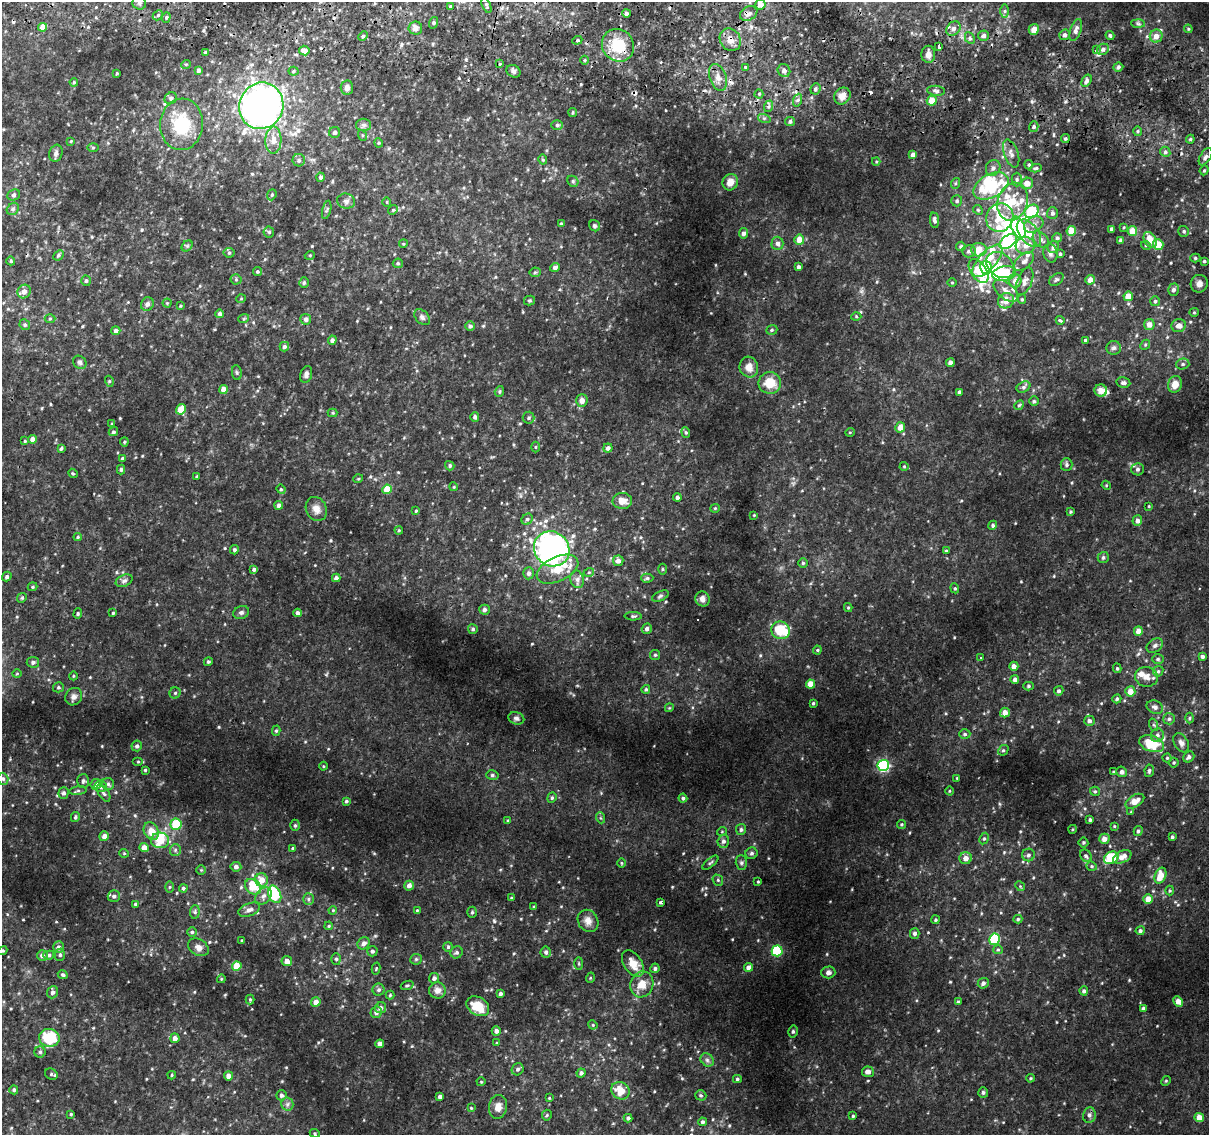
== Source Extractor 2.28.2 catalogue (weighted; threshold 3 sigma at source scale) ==
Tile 11 of 4 x 4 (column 3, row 3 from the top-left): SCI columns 2417-3623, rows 1396-2528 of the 4843 x 5116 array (HDU 1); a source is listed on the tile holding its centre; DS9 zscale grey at full resolution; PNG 1211 x 1137 px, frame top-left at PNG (2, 2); each listed source drawn as its Kron ellipse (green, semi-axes under 4 px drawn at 4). Shown black and unused: <1% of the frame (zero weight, under 2 of 3 exposures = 2% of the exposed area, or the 3 px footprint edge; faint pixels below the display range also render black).
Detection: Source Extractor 2.28.2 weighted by HDU 2 'WHT'; one run over the whole footprint, this tile lists its part. Background 0.0382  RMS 0.0061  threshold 0.0272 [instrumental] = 3 sigma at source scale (4.5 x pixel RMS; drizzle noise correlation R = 1.50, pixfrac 1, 0.0396/0.0396 arcsec/px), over >= 5 px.
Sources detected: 543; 5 inside a brighter object's white glare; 7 cosmic-ray / hot-pixel residue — neither listed nor drawn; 19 inside a brighter listed object's ellipse — not listed separately; of the other 512, all 500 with FLUX_AUTO >= 0.468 (the completeness limit of this list) listed and drawn (12 fainter detections not listed), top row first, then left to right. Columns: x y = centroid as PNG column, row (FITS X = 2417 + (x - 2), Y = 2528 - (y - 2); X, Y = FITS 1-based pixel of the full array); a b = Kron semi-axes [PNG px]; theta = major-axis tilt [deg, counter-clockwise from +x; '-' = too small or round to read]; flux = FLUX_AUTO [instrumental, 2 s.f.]
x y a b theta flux
139 3 7 6 - 2
760 4 5 5 - 5.6
486 5 8 3 -68 0.97
451 6 4 3 - 0.85
1005 11 6 4 -90 1.1
626 13 4 4 - 1.9
749 13 9 6 31 2.6
158 15 6 4 46 1.1
166 17 5 4 - 0.92
433 23 6 4 72 0.81
1138 24 7 4 -2 0.92
43 27 4 4 - 4.2
415 28 7 6 - 2.7
953 29 8 6 47 2.7
1034 29 5 5 - 3.8
1188 29 4 4 - 0.67
1076 30 11 5 71 2.6
1065 35 5 5 - 1.7
1110 35 4 4 - 0.95
363 36 5 4 - 0.85
983 36 5 5 - 2.2
1156 36 6 6 - 4
970 38 6 4 -62 1.2
577 40 5 4 - 0.87
730 40 12 10 -54 5.6
618 45 17 15 -48 20
939 46 4 3 - 5.5
1103 49 6 5 - 2
304 50 5 5 - 4.7
1096 50 4 3 - 12
205 52 3 2 - 0.59
928 54 8 7 - 3.7
584 60 4 3 - 0.59
186 64 5 3 - 0.49
500 64 3 3 - 1.1
745 67 4 3 - 0.86
1118 67 5 4 - 1.2
198 70 4 3 - 1.3
294 71 5 4 - 0.71
513 71 7 6 - 1.6
784 71 7 6 - 2.9
117 73 3 2 - 0.57
718 77 14 8 -71 4.6
1086 81 6 4 59 1.7
74 82 4 4 - 0.61
347 88 7 6 - 2.6
815 89 6 5 - 1.6
936 91 9 5 -7 1.5
759 94 4 4 - 0.75
842 96 9 7 49 4.4
171 98 6 5 - 1.6
798 100 6 4 70 1.3
932 101 5 5 - 8.8
261 106 23 22 - 290
769 106 6 4 71 1.2
573 112 4 3 - 0.64
764 118 6 4 -17 1
790 121 5 4 - 1.5
181 124 26 21 85 30
364 125 7 6 - 1.7
557 125 6 5 - 1.1
1034 127 5 4 - 1.2
1138 131 5 3 - 0.71
335 132 5 5 - 1.6
362 135 5 3 - 0.67
1065 138 4 3 - 0.87
1190 139 4 4 - 0.82
273 140 13 8 88 5
71 141 4 3 - 0.48
379 143 4 4 - 0.65
93 148 6 4 1 0.68
1165 152 5 4 - 1.2
56 153 8 6 74 1.6
1011 153 15 7 -70 2.9
913 155 4 4 - 3.1
1205 157 9 5 58 1.9
299 160 6 6 - 1.4
543 160 5 4 - 0.71
876 161 4 4 - 0.62
1029 165 4 4 - 0.84
993 168 8 7 - 2.2
1036 168 6 4 10 1
1204 170 5 4 - 0.74
321 177 4 4 - 1.5
1017 180 7 5 90 1.1
573 181 6 5 - 0.9
730 182 8 7 - 4.6
956 183 5 3 - 0.62
1027 183 6 5 - 4.7
991 186 19 11 28 32
14 195 7 5 22 1.1
272 195 6 4 69 0.91
346 201 9 7 -13 2.2
957 201 5 5 - 0.99
387 202 5 3 - 0.47
1013 202 19 15 73 16
13 209 7 5 47 1.3
327 210 9 3 76 1.1
393 210 5 4 - 0.76
978 210 5 4 - 0.73
1032 211 7 6 - 26
1052 213 6 5 - 1.5
1000 218 14 13 - 12
934 220 8 4 -84 1.5
561 224 4 3 - 1
1034 225 10 7 30 3.3
595 226 6 5 - 0.98
1124 227 4 3 - 0.47
1018 228 11 6 -69 64
1112 229 3 3 - 1.5
1071 231 5 5 - 10
1132 231 5 4 - 8.2
1184 231 5 5 - 1.1
269 232 5 5 - 0.91
743 233 5 4 - 1.8
1029 233 16 9 -53 9
1057 238 5 4 - 1.3
799 240 5 5 - 7.5
1041 240 9 6 -44 2.3
1121 240 4 3 - 1.9
1150 240 8 6 -63 7.8
1008 241 10 6 37 36
777 243 6 6 - 2.3
403 244 4 3 - 0.54
1158 244 5 5 - 8.3
187 246 6 5 - 0.91
961 246 5 4 - 1.3
1025 246 9 8 - 4.7
1146 246 5 3 - 0.51
1053 247 6 5 - 2.5
979 250 8 6 -2 9.3
969 251 7 6 - 2
229 253 5 5 - 0.94
1050 253 9 7 -78 2.1
1060 254 4 4 - 0.71
58 255 6 4 43 1.1
310 255 5 3 - 0.48
1195 258 5 4 - 0.88
11 261 4 4 - 0.91
987 261 20 9 49 12
1024 261 12 7 42 3.1
1204 261 4 3 - 0.75
398 263 5 5 - 0.73
1000 265 15 11 -39 8.2
555 267 5 4 - 1.8
798 267 3 3 - 1.5
986 268 6 6 - 28
979 271 13 8 -57 14
257 272 4 4 - 0.77
535 272 5 5 - 0.86
1004 274 12 7 10 26
236 279 5 5 - 0.78
1056 279 8 5 37 1.2
1090 280 5 4 - 3.8
86 281 5 4 - 0.96
1015 281 7 6 - 3.8
1025 281 14 7 67 3.4
952 282 5 3 - 0.5
304 283 5 4 - 1.1
1199 284 9 8 - 3.2
1173 290 6 5 - 1.9
24 291 7 6 - 3.1
1006 291 14 8 -40 4.4
1128 296 5 4 - 7.2
241 299 5 3 - 0.5
1022 299 4 4 - 0.77
529 300 5 5 - 0.87
1006 301 8 7 - 6.5
1155 301 5 5 - 1.1
167 303 4 4 - 0.54
147 304 7 6 - 1.8
180 306 3 3 - 0.55
1194 312 5 4 - 0.65
220 314 4 4 - 1.7
856 316 5 3 - 0.6
422 317 9 6 -46 1.9
244 318 5 3 - 0.6
50 319 5 3 - 0.64
306 319 5 5 - 2.2
1060 320 4 3 - 1.1
1149 324 5 5 - 4.3
25 325 5 5 - 1.1
470 326 5 4 - 1.6
1179 326 7 6 - 3.9
772 330 6 4 21 0.95
116 331 4 4 - 2
332 340 4 4 - 2.1
1085 340 3 3 - 0.72
1145 345 5 4 - 0.86
284 347 5 4 - 1.7
1114 348 7 7 - 1.8
80 362 7 6 - 1.4
950 363 4 4 - 2.9
1183 364 7 5 15 1.3
749 367 10 9 - 4.9
237 373 7 5 -82 0.97
306 375 9 5 75 2
109 381 5 3 - 0.65
770 383 11 11 - 11
1123 383 7 5 -11 1.3
1175 384 8 7 - 5.5
1023 387 7 5 28 1.4
223 389 4 4 - 5.2
499 391 5 4 - 0.8
1101 391 6 6 - 4.6
959 392 4 3 - 1.5
582 401 6 6 - 3.1
1034 401 5 5 - 0.86
1019 405 5 4 - 0.78
181 409 5 4 - 7.6
333 413 5 4 - 0.72
475 417 5 4 - 1.6
529 418 6 6 - 1.2
112 424 3 3 - 0.68
900 427 5 4 - 5.6
113 432 5 4 - 1
686 432 5 4 - 0.79
850 432 5 3 - 0.47
33 439 4 4 - 3.3
25 441 4 3 - 0.58
124 442 4 4 - 0.72
535 447 5 3 - 0.59
608 448 4 4 - 2.1
61 449 4 3 - 0.93
122 459 4 3 - 0.91
1067 465 6 6 - 1.2
450 466 5 4 - 0.96
904 466 4 4 - 0.6
121 469 5 4 - 1.2
1138 469 6 6 - 1.7
73 473 5 4 - 0.69
197 476 3 2 - 0.64
358 479 5 3 - 0.48
1106 485 5 4 - 0.56
454 487 4 3 - 0.52
281 489 5 4 - 0.76
387 489 4 4 - 10
677 497 4 4 - 1.7
622 501 10 8 3 6
279 505 4 4 - 2.1
1149 506 4 3 - 0.47
715 508 5 4 - 0.65
316 509 12 10 -64 4.2
416 511 4 3 - 0.57
1071 512 4 3 - 0.69
754 515 4 3 - 0.49
527 519 6 5 - 1.1
1137 521 5 5 - 2.7
993 525 5 4 - 1.1
399 530 4 4 - 0.58
78 537 4 4 - 0.68
552 549 18 17 - 200
234 550 4 4 - 1.3
946 551 4 4 - 0.81
1103 557 5 5 - 1.2
618 561 5 5 - 2.7
803 563 4 4 - 0.7
254 569 4 4 - 1.4
558 569 22 12 25 12
662 569 5 3 - 0.69
589 572 5 3 - 0.67
529 573 6 5 - 1.9
7 577 5 4 - 1.5
336 578 4 4 - 1.9
647 578 6 4 1 1.3
577 579 9 6 -76 2.2
124 581 9 5 23 1.7
33 587 5 4 - 0.77
955 588 5 4 - 0.86
660 596 9 4 25 1.2
22 598 5 4 - 0.73
702 599 8 7 - 2.5
848 607 4 4 - 0.64
484 610 5 5 - 1.8
241 612 8 6 20 1.6
113 613 3 3 - 0.69
297 613 4 3 - 1.8
78 614 5 4 - 0.78
633 616 8 4 -2 1
473 629 5 5 - 1.1
647 629 5 5 - 1.8
781 630 9 8 - 20
1138 631 4 4 - 4.6
1155 645 9 6 34 1.7
817 650 4 4 - 0.75
655 655 5 5 - 0.86
1202 656 4 4 - 1.7
981 658 3 3 - 1.1
1158 659 6 5 - 1.1
33 662 6 5 - 1.5
208 662 4 4 - 0.91
1014 666 4 4 - 3
1117 668 5 4 - 0.95
1158 671 5 4 - 0.92
17 674 5 3 - 0.51
73 676 4 3 - 0.49
1146 677 11 10 - 4.4
1015 679 4 4 - 2.3
810 684 4 4 - 8.1
1028 686 5 4 - 0.95
58 687 5 5 - 0.99
646 689 4 4 - 1
1059 691 5 4 - 1.5
1130 691 5 5 - 5.5
175 693 5 5 - 0.9
74 697 9 8 - 2.5
1117 699 4 4 - 1
813 703 4 3 - 0.8
1155 707 8 6 -24 2.1
669 708 4 3 - 0.5
1005 713 5 4 - 4.8
516 718 8 6 -17 1.5
1190 718 5 3 - 0.79
1169 719 6 5 - 1.5
1089 721 5 5 - 2
1154 725 6 4 -70 1
276 731 5 4 - 0.93
965 734 6 4 0 1.2
1157 735 7 6 - 2.1
1181 743 10 7 -59 2.4
1152 744 13 8 -19 20
137 746 5 5 - 1.5
1003 750 5 5 - 0.93
1189 757 6 5 - 1.8
1167 758 4 4 - 0.78
138 762 5 3 - 0.64
1174 763 5 5 - 0.88
883 765 6 5 - 84
324 766 4 3 - 0.51
145 770 3 3 - 0.66
1149 771 6 5 - 1.1
1113 772 3 3 - 0.52
1122 772 5 5 - 2.3
492 775 6 5 - 1.2
957 778 4 3 - 0.48
3 779 6 5 - 1.3
83 781 7 6 - 1.3
96 784 5 5 - 3
108 784 6 6 - 1.3
101 786 6 6 - 2.5
78 791 9 4 8 1.2
949 791 4 3 - 0.49
1095 791 5 4 - 0.91
64 793 5 5 - 1.5
104 793 10 5 -58 1.6
552 798 5 4 - 0.91
683 798 4 4 - 1
346 801 3 3 - 1
1135 801 10 6 32 6.1
1131 812 4 4 - 0.48
75 817 5 4 - 1
601 818 5 3 - 0.68
1090 820 3 3 - 1.1
508 821 4 3 - 0.76
176 824 6 5 - 15
902 824 4 4 - 0.71
295 825 5 4 - 0.96
1114 826 4 3 - 0.57
1073 829 4 3 - 0.51
741 830 5 5 - 1.4
151 831 9 7 -60 7.2
722 831 5 3 - 0.5
1138 831 5 4 - 1.2
104 836 5 4 - 3.4
1172 837 4 4 - 0.89
984 839 6 4 62 0.95
1104 839 5 5 - 4.4
160 840 9 8 - 7.3
723 841 6 5 - 1.9
1083 842 5 5 - 0.95
144 847 4 4 - 4.6
293 848 4 3 - 1.1
175 850 6 5 - 1.2
124 853 5 4 - 0.65
751 853 6 6 - 1.5
1028 855 6 6 - 1.5
1086 856 7 5 -53 1.3
1122 857 10 6 26 4.4
966 858 6 6 - 4.1
1111 858 7 6 - 19
621 863 5 3 - 0.54
710 863 9 4 40 1.1
741 863 7 5 -88 1.3
1092 866 5 4 - 0.87
236 867 5 4 - 2.2
201 870 4 4 - 0.65
1160 876 8 5 69 9.2
262 880 6 6 - 6.6
718 880 6 5 - 1
758 882 4 3 - 0.63
409 886 5 4 - 2.8
1020 886 5 4 - 0.7
170 887 6 4 88 0.68
253 887 9 7 -40 15
183 888 4 4 - 0.98
1170 890 5 4 - 0.71
275 894 9 6 -66 25
114 896 6 5 - 1.9
263 896 9 7 49 2.7
511 898 3 3 - 0.74
308 899 6 5 - 1.1
1148 899 5 4 - 5.4
661 902 3 3 - 1.7
135 904 4 4 - 0.65
534 907 4 3 - 0.62
249 910 11 6 21 3.2
333 910 4 3 - 0.49
417 910 4 3 - 0.58
195 912 7 5 84 1.1
472 912 5 4 - 0.92
1018 919 4 4 - 0.93
935 920 4 4 - 0.76
588 921 11 10 - 3.9
329 926 4 3 - 0.72
1140 931 4 4 - 1.4
192 932 5 5 - 0.86
915 933 5 5 - 1.7
995 939 6 5 - 33
242 940 3 3 - 0.49
364 943 6 5 - 2.3
59 947 6 5 - 2.1
198 947 11 8 -32 3.1
448 947 5 5 - 0.9
998 950 5 4 - 0.81
2 951 5 4 - 1
372 951 5 5 - 1.5
777 951 5 5 - 34
457 952 6 6 - 1.4
546 952 5 5 - 1.4
42 955 5 5 - 2.2
49 955 5 4 - 1.1
60 955 6 5 - 1.1
336 959 6 5 - 1
416 959 5 5 - 0.94
287 961 5 5 - 3.6
579 964 6 3 90 0.66
633 964 15 9 -57 9
237 966 5 4 - 10
748 967 4 4 - 2.6
655 968 5 4 - 1.2
376 969 6 3 76 0.59
828 972 7 6 - 2
63 975 5 4 - 1.1
434 978 5 5 - 2
590 978 5 3 - 0.54
221 979 4 3 - 0.55
983 983 6 5 - 1.7
642 984 13 11 71 8.5
407 985 6 4 19 0.87
379 990 6 6 - 1.4
437 990 8 8 - 3.7
1084 991 4 4 - 1.2
52 992 6 5 - 1.8
500 994 4 3 - 1.7
390 995 4 4 - 0.68
250 999 5 4 - 0.81
958 1001 4 3 - 0.64
1178 1001 5 4 - 4.1
316 1002 5 4 - 4.4
478 1006 12 9 -30 14
381 1008 6 5 - 2.3
1143 1009 4 4 - 1.8
376 1012 6 5 - 1.9
593 1025 5 4 - 0.58
496 1031 4 4 - 2.3
793 1031 6 4 76 1.1
49 1038 10 9 - 24
175 1038 5 4 - 3
497 1043 4 4 - 0.55
380 1044 4 4 - 3.6
40 1052 5 5 - 1.2
707 1060 7 6 - 1.5
518 1069 6 5 - 1.7
868 1072 6 5 - 2.6
581 1073 5 4 - 1.8
51 1074 6 5 - 1.1
172 1075 4 4 - 0.62
228 1076 4 4 - 3.8
1030 1078 4 3 - 0.62
737 1079 4 4 - 0.99
1166 1081 5 4 - 0.72
481 1082 4 4 - 0.56
14 1090 5 4 - 1
620 1091 9 8 - 9.2
983 1092 5 5 - 1.3
281 1095 5 5 - 1.6
701 1095 6 5 - 0.99
440 1096 4 3 - 1.8
549 1098 4 4 - 0.52
287 1104 6 6 - 1.6
498 1107 12 9 81 4.2
471 1108 4 4 - 0.56
71 1114 3 3 - 0.65
547 1115 5 5 - 0.76
1089 1115 8 6 79 1.8
853 1116 3 3 - 0.7
1199 1117 4 4 - 6.1
628 1118 4 4 - 1.3
702 1122 4 4 - 1.2
315 1133 5 4 - 0.76
Overlapping masked pixels (flux is a lower limit): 2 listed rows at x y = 730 40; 618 45
Isophote crosses this tile's border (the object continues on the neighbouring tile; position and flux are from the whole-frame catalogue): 3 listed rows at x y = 139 3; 3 779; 2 951
Unlisted compact peaks at least as high as the median listed source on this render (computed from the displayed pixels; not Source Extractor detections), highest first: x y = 494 921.